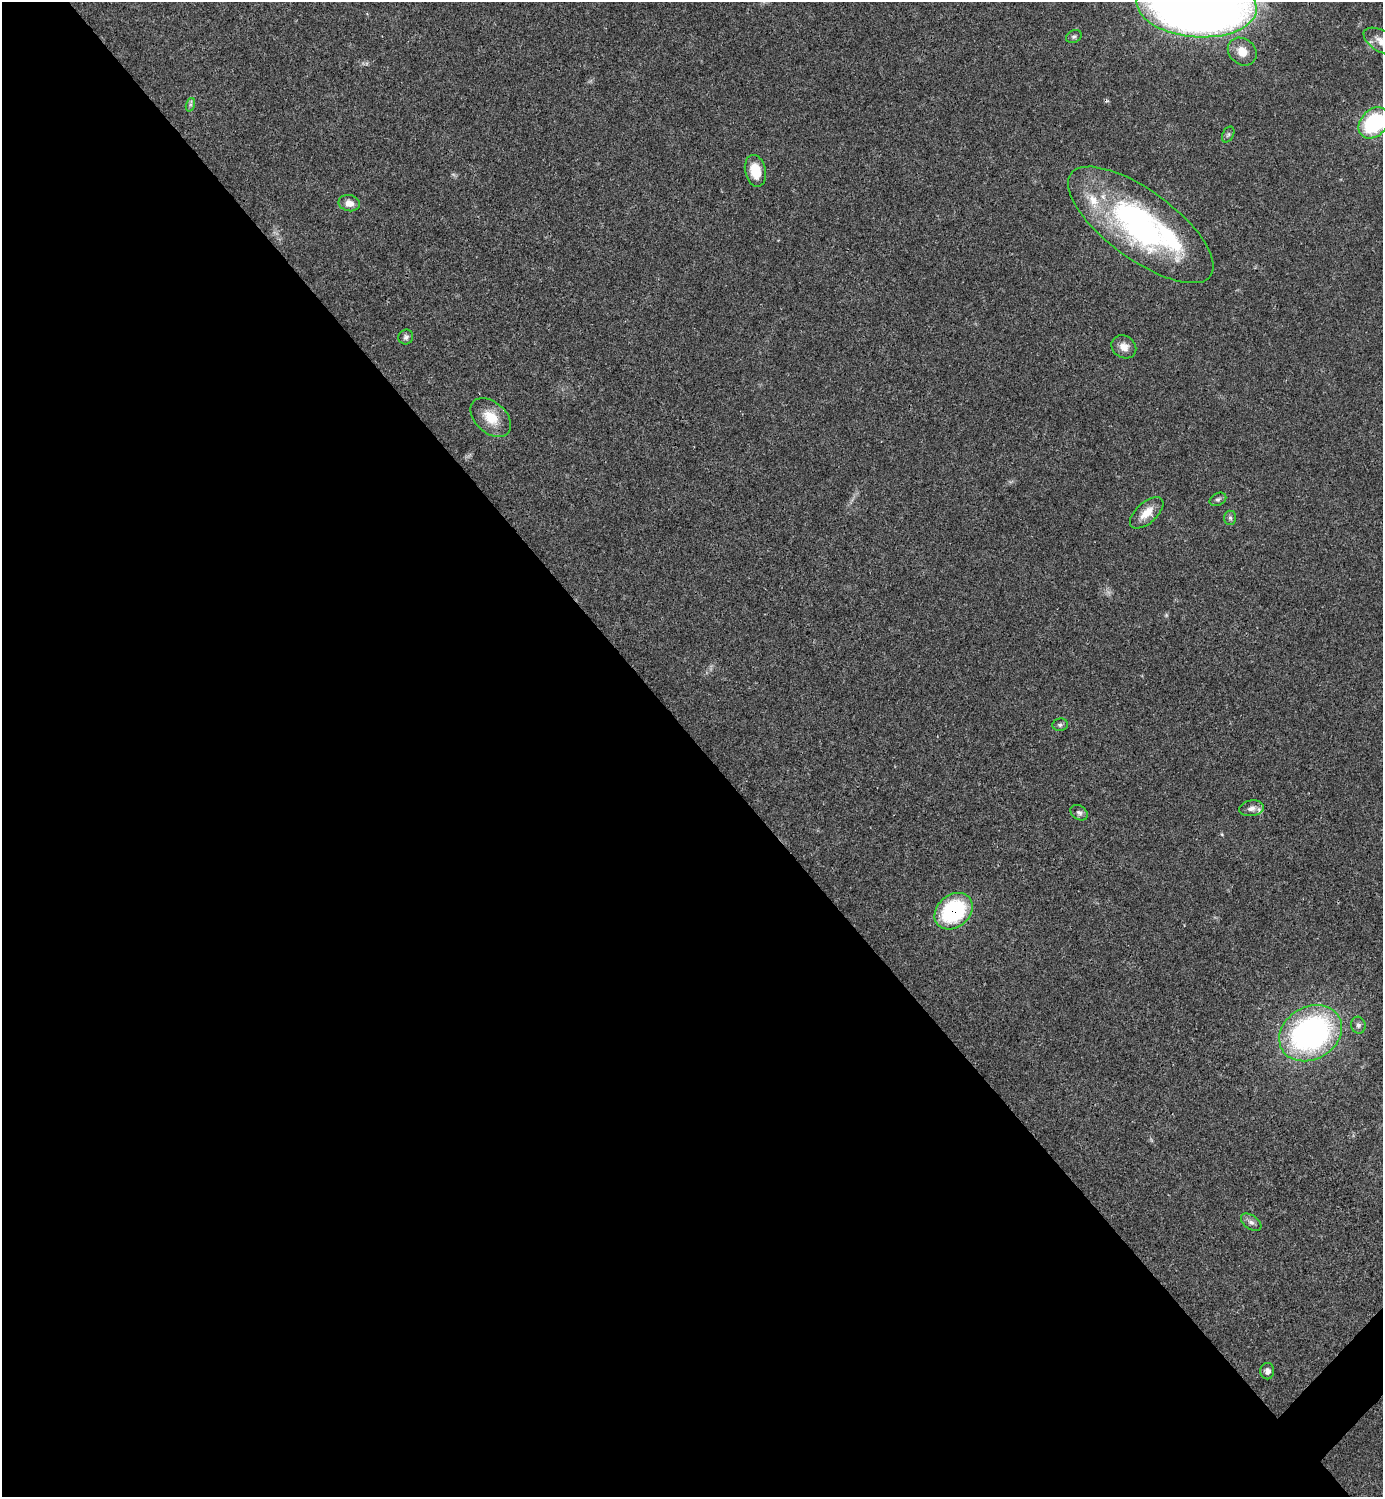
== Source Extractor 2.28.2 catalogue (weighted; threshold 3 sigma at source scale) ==
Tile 9 of 4 x 4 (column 1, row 3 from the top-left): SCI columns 300-1680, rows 1497-2991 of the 5981 x 5982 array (HDU 1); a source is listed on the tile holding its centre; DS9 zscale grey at full resolution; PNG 1385 x 1499 px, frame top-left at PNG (2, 2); each listed source drawn as its Kron ellipse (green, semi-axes under 4 px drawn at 4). Shown black and unused: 51% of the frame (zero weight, under 3 of 4 exposures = <1% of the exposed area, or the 3 px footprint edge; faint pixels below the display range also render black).
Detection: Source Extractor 2.28.2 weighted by HDU 2 'WHT'; one run over the whole footprint, this tile lists its part. Background 0.0198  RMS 0.0022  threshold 0.01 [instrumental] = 3 sigma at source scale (4.5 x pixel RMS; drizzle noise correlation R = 1.50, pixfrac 1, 0.05/0.05 arcsec/px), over >= 5 px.
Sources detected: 32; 1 too faint to see at this stretch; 3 inside a brighter object's white glare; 1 cosmic-ray / hot-pixel residue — neither listed nor drawn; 3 inside a brighter listed object's ellipse — not listed separately; the other 24 listed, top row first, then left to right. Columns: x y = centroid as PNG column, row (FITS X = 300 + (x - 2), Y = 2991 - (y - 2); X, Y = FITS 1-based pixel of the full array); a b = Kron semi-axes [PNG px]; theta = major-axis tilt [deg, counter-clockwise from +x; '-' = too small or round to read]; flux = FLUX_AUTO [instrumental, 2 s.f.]
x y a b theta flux
1197 5 60 32 -4 340
1074 36 8 6 25 0.5
1382 41 20 10 -31 2.6
1242 52 15 12 -41 3.1
190 105 7 4 72 0.51
1374 123 17 13 47 20
1228 134 8 5 62 0.49
755 171 16 10 -77 5.1
349 203 10 8 -11 1.9
1141 225 86 34 -36 56
406 337 7 7 - 0.72
1124 347 13 11 -33 2.1
491 417 23 15 -42 5.3
1218 499 9 6 26 0.5
1147 513 20 10 42 3.2
1230 518 7 6 - 0.55
1060 725 8 6 8 0.58
1251 808 12 7 8 1.2
1079 813 9 7 -33 0.72
954 911 21 16 40 22
1358 1025 8 7 - 0.73
1311 1033 33 26 30 72
1251 1222 11 7 -35 0.98
1267 1371 8 7 - 1.1
Overlapping masked pixels (flux is a lower limit): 1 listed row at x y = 954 911
Isophote crosses this tile's border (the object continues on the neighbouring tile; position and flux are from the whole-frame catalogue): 3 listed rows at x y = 1197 5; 1382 41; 1374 123